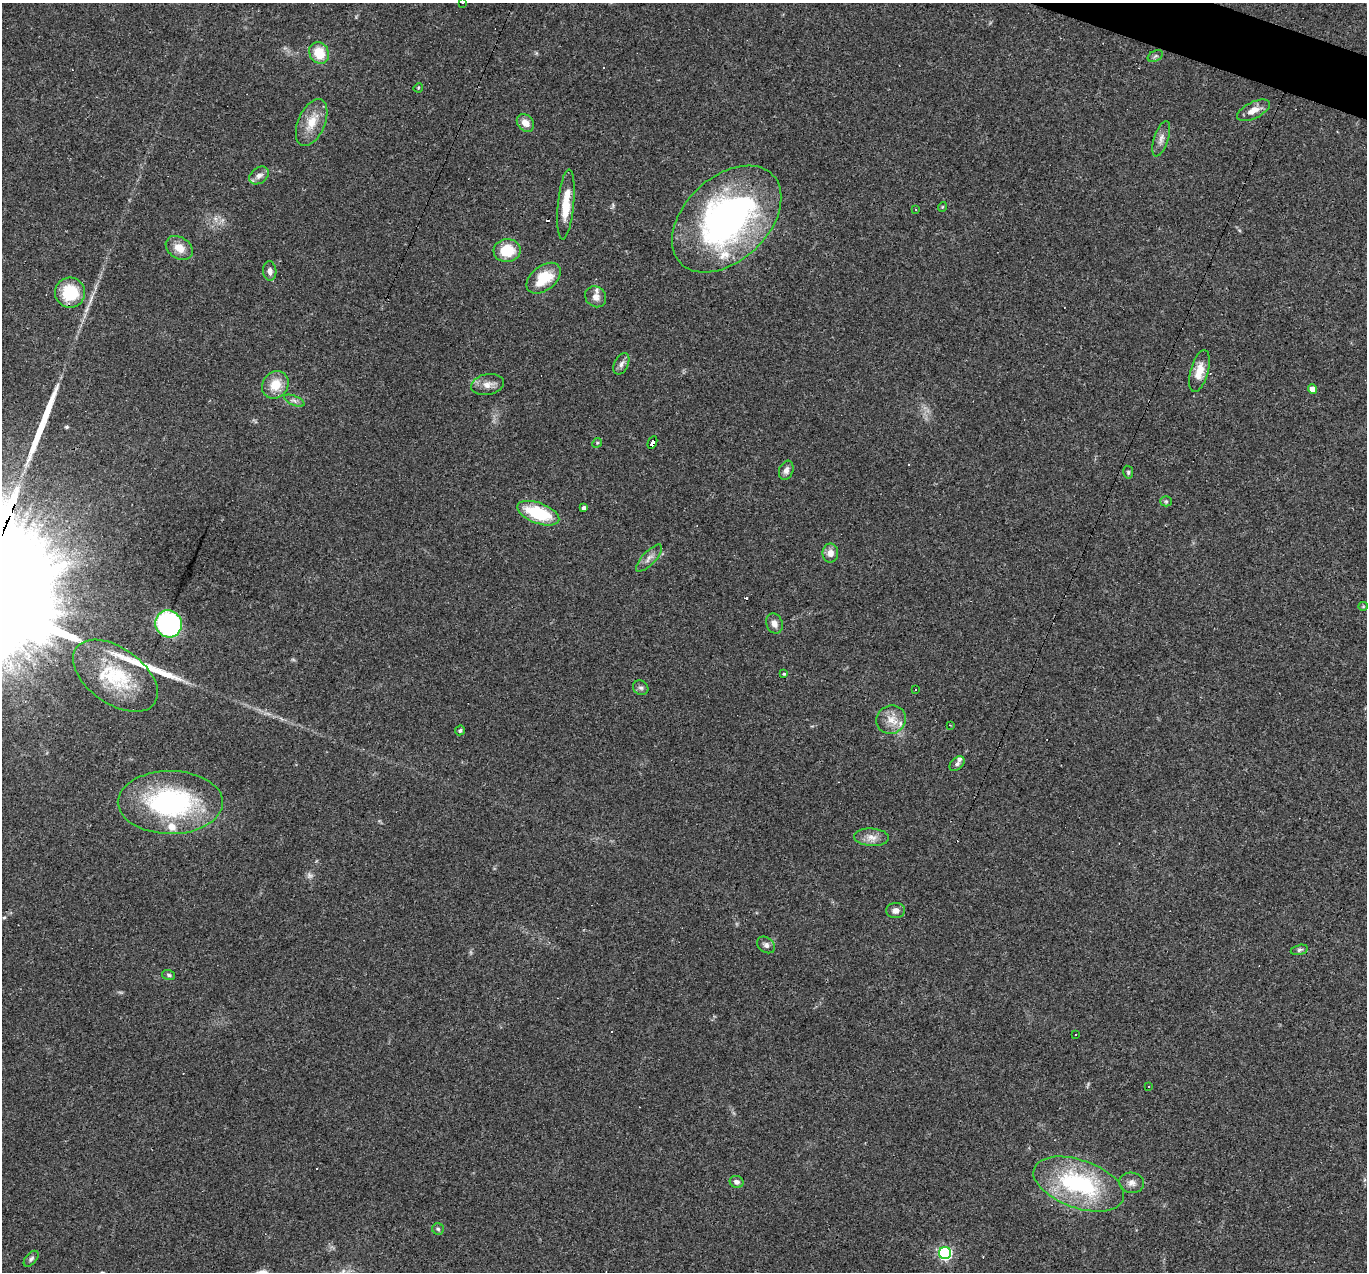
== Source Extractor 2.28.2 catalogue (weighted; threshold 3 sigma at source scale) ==
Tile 10 of 4 x 4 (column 2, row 3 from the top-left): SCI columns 1366-2730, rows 1534-2803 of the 5459 x 5474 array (HDU 1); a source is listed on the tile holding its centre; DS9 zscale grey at full resolution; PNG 1369 x 1274 px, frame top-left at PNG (2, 3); each listed source drawn as its Kron ellipse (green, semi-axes under 4 px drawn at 4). Shown black and unused: <1% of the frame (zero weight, under 3 of 4 exposures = <1% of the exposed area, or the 3 px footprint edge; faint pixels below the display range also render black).
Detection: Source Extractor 2.28.2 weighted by HDU 2 'WHT'; one run over the whole footprint, this tile lists its part. Background 0.0574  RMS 0.0051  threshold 0.0231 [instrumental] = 3 sigma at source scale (4.5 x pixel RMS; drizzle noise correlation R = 1.50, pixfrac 1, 0.05/0.05 arcsec/px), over >= 5 px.
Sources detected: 71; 1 too faint to see at this stretch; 5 cosmic-ray / hot-pixel residue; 2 long thin detections or spike segments (spike, bleed or trail) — neither listed nor drawn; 4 inside a brighter listed object's ellipse — not listed separately; the other 59 listed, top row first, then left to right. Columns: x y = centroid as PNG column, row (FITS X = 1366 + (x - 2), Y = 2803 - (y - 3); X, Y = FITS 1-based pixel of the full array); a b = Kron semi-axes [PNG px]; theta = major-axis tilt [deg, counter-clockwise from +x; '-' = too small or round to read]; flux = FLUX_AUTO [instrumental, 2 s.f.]
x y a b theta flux
463 3 3 3 - 1.1
319 53 11 9 -61 12
1155 56 8 5 26 1.1
418 88 5 4 - 0.52
1254 110 18 8 26 5
312 123 25 13 67 9.8
525 123 10 7 -45 4.7
1161 139 18 7 72 3.2
259 175 11 7 37 2.9
566 204 35 8 84 12
942 207 5 3 - 0.42
916 209 3 2 - 0.46
727 219 64 42 43 170
179 248 14 10 -32 6.6
507 251 13 11 5 14
270 271 10 6 -88 2.5
544 278 19 12 38 16
70 293 15 15 - 22
596 297 11 9 -43 4
621 364 11 6 64 2.2
1199 371 21 9 75 7.5
275 385 14 12 50 9.3
488 385 17 10 11 4.5
1313 389 4 4 - 5
294 401 11 5 -23 1.6
652 442 7 4 65 75
597 443 5 4 - 0.57
786 470 10 7 70 2.3
1128 472 6 5 - 0.88
1166 501 5 5 - 0.74
584 508 4 4 - 1.8
538 513 22 10 -20 27
830 553 9 8 - 3.7
649 558 18 6 47 3
1363 606 5 4 - 0.5
774 623 10 8 -69 3
168 624 14 13 - 88
784 674 4 3 - 0.58
115 676 48 28 -36 35
641 688 8 7 - 1.3
916 690 3 3 - 0.87
891 720 15 14 - 6.6
950 725 2 2 - 0.29
460 730 5 5 - 0.97
957 764 9 6 44 1.6
170 802 52 31 0 84
872 837 17 8 -3 4.6
896 911 9 7 4 2.8
766 945 10 7 -36 2
1299 950 9 5 14 1.2
169 975 6 5 - 0.96
1075 1034 3 3 - 5.6
1148 1087 3 2 - 0.81
737 1182 7 6 - 2
1132 1183 12 10 -9 3.2
1079 1184 47 24 -19 62
438 1229 6 5 - 0.99
945 1253 6 6 - 87
31 1259 9 5 49 1.3
Overlapping masked pixels (flux is a lower limit): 1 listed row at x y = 652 442
Isophote crosses this tile's border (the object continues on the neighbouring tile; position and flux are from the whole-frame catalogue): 1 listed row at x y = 463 3